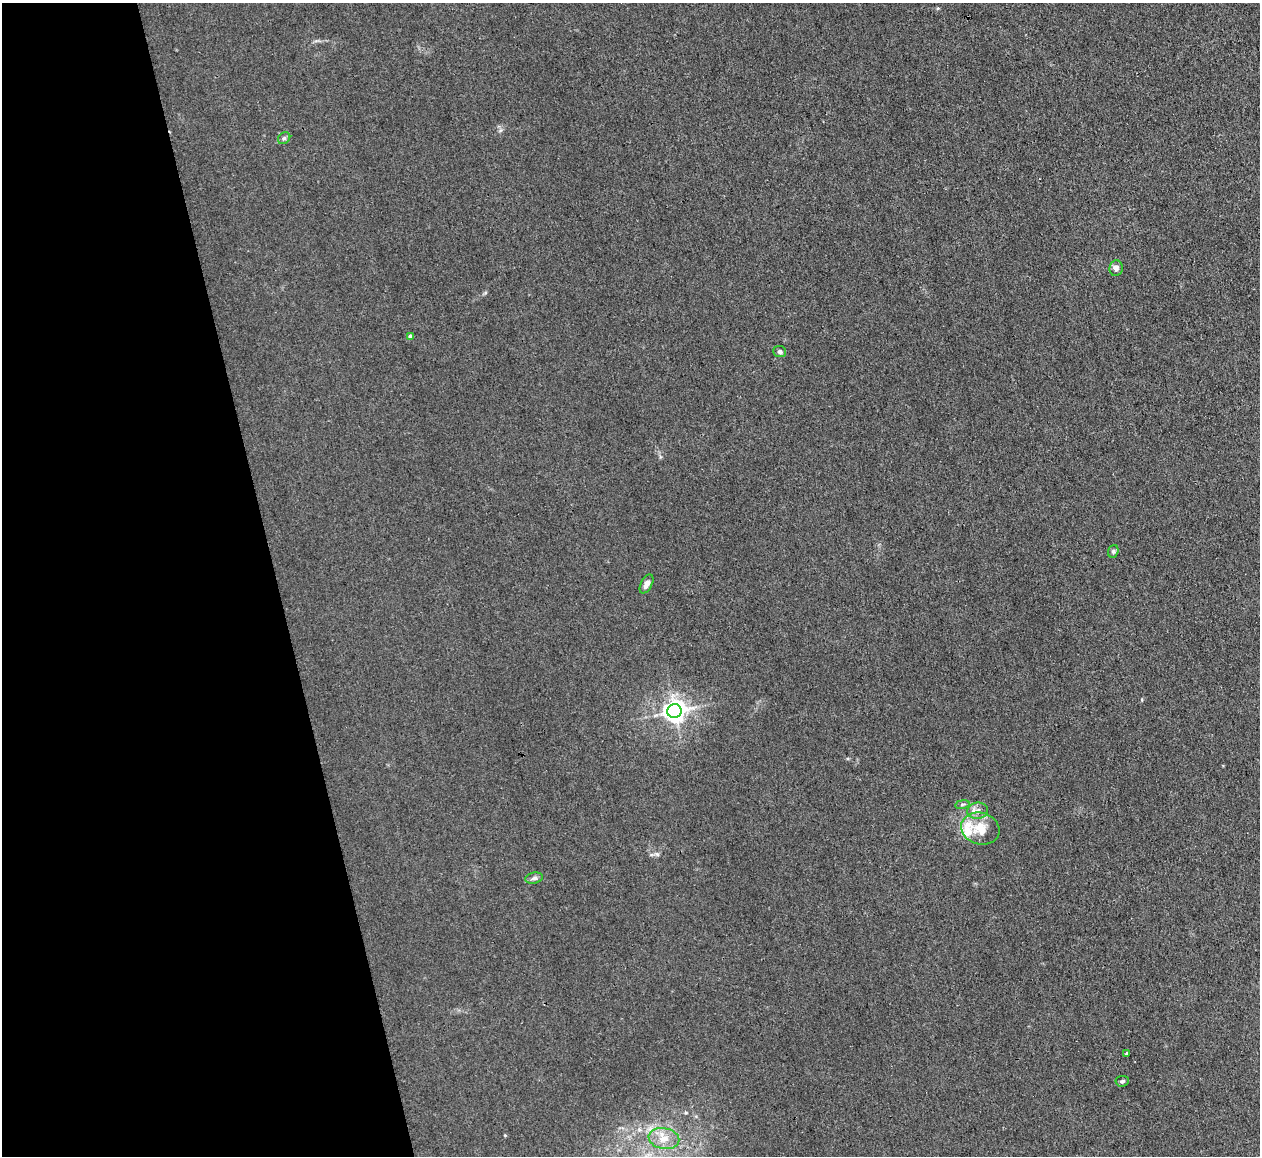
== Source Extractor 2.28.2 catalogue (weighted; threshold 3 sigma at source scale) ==
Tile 5 of 4 x 4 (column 1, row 2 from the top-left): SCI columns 1-1258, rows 2444-3597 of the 5030 x 5006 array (HDU 1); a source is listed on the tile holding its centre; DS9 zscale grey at full resolution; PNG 1262 x 1158 px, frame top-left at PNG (2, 3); each listed source drawn as its Kron ellipse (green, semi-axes under 4 px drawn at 4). Shown black and unused: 22% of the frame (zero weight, under 3 of 4 exposures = <1% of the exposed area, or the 3 px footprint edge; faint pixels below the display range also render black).
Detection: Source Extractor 2.28.2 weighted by HDU 2 'WHT'; one run over the whole footprint, this tile lists its part. Background 0.0222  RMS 0.0058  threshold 0.0259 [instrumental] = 3 sigma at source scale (4.5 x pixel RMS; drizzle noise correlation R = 1.50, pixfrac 1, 0.05/0.05 arcsec/px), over >= 5 px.
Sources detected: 15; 1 inside a brighter listed object's ellipse — not listed separately; the other 14 listed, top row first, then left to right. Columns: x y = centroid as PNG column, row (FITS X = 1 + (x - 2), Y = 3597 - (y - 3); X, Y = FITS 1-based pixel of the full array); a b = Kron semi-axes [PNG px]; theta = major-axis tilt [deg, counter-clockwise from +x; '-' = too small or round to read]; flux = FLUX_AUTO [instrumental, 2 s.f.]
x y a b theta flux
284 138 6 5 - 1.1
1116 268 8 6 82 2.4
410 336 4 4 - 2.2
780 351 6 5 - 1.6
1113 551 6 5 - 1.1
647 584 10 5 61 3
674 711 7 7 - 420
962 804 7 4 9 0.85
977 811 10 8 8 3.4
980 829 19 16 -18 12
534 878 9 5 10 1.6
1127 1054 3 3 - 1.2
1122 1081 7 5 5 1.2
664 1139 15 10 -10 7.4